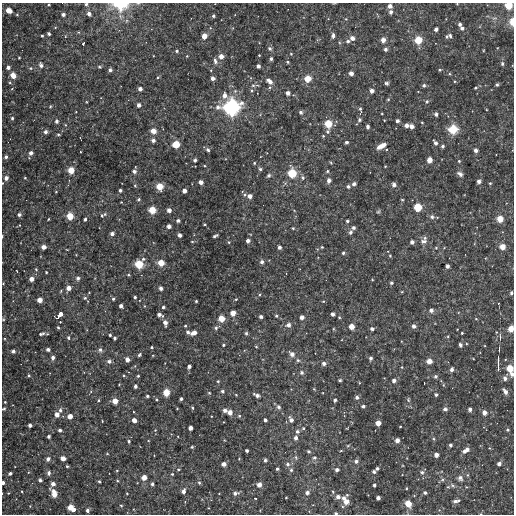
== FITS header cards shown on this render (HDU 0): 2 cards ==
NAXIS1  =                  512
NAXIS2  =                  512

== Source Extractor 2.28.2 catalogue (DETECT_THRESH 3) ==
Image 512 x 512 px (HDU 0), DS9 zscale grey, 1 PNG px = 1 image px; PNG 516 x 516 px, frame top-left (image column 1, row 512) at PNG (2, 3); no overlay
Background 3370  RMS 100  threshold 302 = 3 sigma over >= 5 px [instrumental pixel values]
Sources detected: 382; all 382 listed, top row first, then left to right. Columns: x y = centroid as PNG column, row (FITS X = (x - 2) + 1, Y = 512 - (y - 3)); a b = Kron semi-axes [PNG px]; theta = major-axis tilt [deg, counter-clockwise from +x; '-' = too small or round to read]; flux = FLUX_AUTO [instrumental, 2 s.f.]
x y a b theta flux
86 4 4 3 - 13000
457 4 2 2 - 4700
121 5 20 11 -3 170000
508 5 5 5 - 140000
390 6 4 4 - 40000
9 10 5 4 - 83000
391 12 4 4 - 23000
17 14 4 4 - 6900
63 14 3 3 - 26000
89 14 4 3 - 40000
213 16 3 3 - 13000
346 19 5 4 - 6000
512 22 9 6 -88 47000
460 24 4 3 - 22000
462 28 3 3 - 23000
436 29 4 3 - 28000
49 34 3 3 - 13000
333 35 4 3 - 29000
42 36 3 3 - 10000
204 36 4 4 - 92000
450 36 6 5 - 21000
352 38 4 4 - 42000
383 40 4 4 - 53000
418 40 6 6 - 150000
348 41 4 3 - 16000
83 44 3 2 - 12000
270 48 5 5 - 18000
386 49 4 4 - 21000
177 51 4 4 - 10000
291 54 4 4 - 7200
259 55 3 3 - 5900
187 56 3 3 - 6200
221 56 4 4 - 62000
19 58 3 2 - 7300
271 59 3 3 - 21000
215 61 8 5 -70 24000
287 62 5 3 - 9000
502 63 5 4 - 12000
41 65 5 4 - 28000
258 66 3 3 - 31000
8 67 3 3 - 32000
99 67 5 4 - 9700
30 68 5 4 - 11000
110 70 3 3 - 21000
211 70 4 4 - 6800
440 70 4 3 - 7100
351 73 4 4 - 45000
449 74 4 3 - 7100
13 75 5 4 - 81000
158 77 4 3 - 6500
213 78 4 3 - 36000
307 79 5 5 - 100000
270 81 8 5 -41 45000
455 81 3 3 - 5800
387 83 4 3 - 17000
253 85 5 4 - 11000
424 85 4 4 - 16000
497 85 3 3 - 12000
475 88 3 2 - 8800
140 89 4 3 - 38000
372 91 4 3 - 42000
288 93 4 4 - 37000
224 95 6 5 - 43000
388 99 5 4 - 8000
427 102 4 4 - 13000
242 103 7 6 - 25000
139 105 4 3 - 33000
50 106 4 3 - 7700
218 107 10 7 -1 36000
232 107 13 12 - 560000
360 110 8 3 -83 16000
301 112 4 4 - 18000
436 114 4 3 - 22000
12 118 4 3 - 10000
359 120 4 4 - 16000
384 120 3 2 - 4600
56 121 4 3 - 21000
397 121 4 3 - 24000
422 122 3 3 - 6300
328 124 5 5 - 150000
406 125 4 3 - 37000
411 126 4 4 - 53000
368 127 4 3 - 20000
453 129 7 7 - 170000
153 131 4 4 - 88000
45 132 4 4 - 25000
327 132 4 4 - 13000
58 134 4 3 - 9500
323 136 3 3 - 7000
153 140 4 4 - 27000
347 142 3 3 - 16000
435 143 5 3 - 31000
176 144 5 5 - 140000
381 146 10 5 29 57000
443 146 3 3 - 13000
208 150 5 4 - 15000
476 150 4 3 - 32000
31 153 4 3 - 33000
6 157 3 3 - 18000
195 160 3 3 - 18000
429 160 4 4 - 80000
459 161 3 3 - 7500
331 162 4 3 - 7900
254 163 3 3 - 7900
204 166 3 3 - 6000
260 169 4 4 - 11000
71 170 5 5 - 110000
134 171 5 4 - 24000
327 171 3 3 - 8200
292 173 7 6 - 190000
460 174 7 4 -33 25000
269 175 4 4 - 20000
6 178 4 3 - 34000
25 178 3 3 - 5900
303 178 5 5 - 12000
329 180 4 3 - 42000
479 181 4 3 - 31000
201 182 4 4 - 49000
2 183 3 2 - 5100
490 183 3 3 - 8000
354 184 4 3 - 27000
394 185 5 4 - 22000
135 186 5 4 - 7900
160 186 5 5 - 120000
348 187 3 3 - 21000
120 190 3 3 - 20000
184 191 4 3 - 45000
56 192 2 2 - 5000
244 195 5 4 - 11000
250 196 4 4 - 42000
138 199 5 4 - 8900
402 200 4 3 - 6500
121 202 2 2 - 4000
418 207 5 5 - 150000
152 210 5 5 - 130000
169 210 4 4 - 44000
294 210 3 3 - 5200
378 212 6 4 52 8700
19 214 3 3 - 25000
103 215 10 5 23 16000
70 216 5 5 - 120000
432 217 5 5 - 19000
48 219 3 2 - 5600
85 219 3 3 - 21000
500 219 5 4 - 110000
178 221 3 3 - 21000
347 221 3 3 - 13000
204 224 3 3 - 10000
169 226 4 3 - 37000
293 228 3 3 - 7600
353 228 4 4 - 20000
350 232 4 4 - 22000
112 234 4 3 - 32000
180 235 4 3 - 35000
2 236 3 2 - 4400
215 236 5 3 - 16000
425 238 7 5 -82 17000
192 241 4 3 - 7100
248 241 3 3 - 37000
424 241 10 6 -9 27000
229 242 4 4 - 7300
412 242 4 3 - 30000
43 247 4 4 - 47000
279 247 3 3 - 25000
322 247 3 3 - 6800
502 247 4 4 - 82000
436 248 5 4 - 8900
343 253 3 3 - 14000
390 256 3 3 - 9000
143 259 4 4 - 11000
262 262 4 3 - 27000
161 263 5 4 - 100000
139 264 6 6 - 160000
447 266 4 3 - 28000
36 269 4 3 - 7600
17 271 3 2 - 7400
46 272 3 3 - 8300
286 273 2 2 - 3900
129 275 4 3 - 7300
78 278 4 4 - 20000
31 279 4 4 - 51000
372 280 3 2 - 6500
3 283 3 3 - 4300
392 283 4 3 - 14000
69 288 4 4 - 54000
161 288 4 3 - 25000
89 292 4 2 - 4000
511 293 4 3 - 11000
135 297 3 3 - 14000
85 298 5 5 - 11000
113 299 4 3 - 11000
236 299 3 3 - 7500
40 300 4 4 - 69000
196 301 3 3 - 9300
323 301 4 2 - 5400
121 306 4 3 - 36000
163 307 3 3 - 17000
431 310 4 4 - 26000
233 313 4 4 - 78000
60 314 6 4 46 96000
333 314 3 3 - 30000
159 315 5 3 - 32000
276 316 4 3 - 9900
261 317 3 3 - 22000
302 317 4 3 - 44000
339 317 4 3 - 7400
3 319 5 3 - 6700
221 319 5 5 - 110000
476 319 4 3 - 5000
60 322 2 2 - 4500
165 323 4 4 - 46000
288 325 4 4 - 36000
185 326 3 3 - 10000
414 326 4 4 - 31000
58 327 4 3 - 7500
351 327 4 4 - 81000
216 328 7 5 27 19000
372 329 4 4 - 19000
511 329 5 4 - 95000
188 332 4 3 - 22000
194 333 6 4 21 44000
246 333 5 4 - 11000
462 333 3 3 - 7200
41 334 8 4 17 18000
110 335 3 3 - 12000
448 336 3 3 - 6000
500 337 8 2 90 8200
68 338 4 4 - 15000
114 338 3 3 - 17000
223 345 3 3 - 11000
460 345 4 3 - 14000
256 346 4 4 - 6500
151 347 3 3 - 9400
48 350 3 3 - 31000
100 350 6 5 - 18000
13 351 4 3 - 24000
292 354 5 4 - 44000
139 355 5 3 - 11000
53 357 4 3 - 37000
371 358 4 4 - 20000
127 360 4 4 - 57000
298 360 6 4 -23 12000
109 361 4 4 - 32000
429 361 4 4 - 81000
498 362 14 4 -90 19000
324 363 4 4 - 32000
189 366 4 3 - 31000
402 367 3 3 - 6300
510 368 5 5 - 130000
452 369 4 4 - 25000
498 369 4 3 - 7500
84 372 3 2 - 4600
301 372 5 5 - 17000
512 374 5 5 - 19000
28 375 4 3 - 9000
138 376 3 3 - 8500
435 376 5 4 - 13000
505 378 4 4 - 27000
340 380 3 3 - 15000
394 380 4 3 - 31000
218 381 4 4 - 7900
359 383 4 3 - 5000
424 383 3 2 - 7500
135 386 3 3 - 25000
314 389 5 3 - 6500
91 391 4 3 - 6400
223 391 5 4 - 14000
166 392 5 4 - 120000
505 392 5 3 - 36000
209 393 5 4 - 7800
436 394 3 3 - 18000
236 395 4 3 - 5300
257 395 5 3 - 35000
147 396 3 3 - 14000
357 397 3 3 - 28000
156 399 4 4 - 9300
181 399 3 3 - 15000
98 400 4 3 - 7900
335 400 4 3 - 15000
408 400 6 5 - 9700
115 401 4 4 - 83000
5 402 3 3 - 7100
363 406 4 4 - 12000
279 407 6 5 - 19000
177 408 2 2 - 6100
192 408 4 3 - 8600
4 409 4 3 - 9800
445 409 4 3 - 24000
470 409 3 3 - 31000
60 410 5 4 - 19000
225 410 4 4 - 29000
230 412 4 4 - 57000
484 412 4 4 - 60000
57 414 4 4 - 65000
70 416 4 4 - 67000
239 416 5 4 - 8000
134 420 5 5 - 29000
265 420 3 3 - 22000
291 420 5 4 - 37000
102 421 3 2 - 5500
223 422 3 2 - 4000
378 423 4 4 - 75000
30 425 3 3 - 25000
400 427 3 2 - 5900
190 428 4 4 - 56000
303 428 5 4 - 8500
60 430 3 3 - 20000
155 430 4 3 - 5400
507 430 3 3 - 12000
297 432 4 4 - 19000
49 436 3 3 - 17000
296 438 4 4 - 28000
434 439 5 3 - 7600
397 440 4 4 - 48000
129 441 4 4 - 11000
348 445 5 3 - 6800
450 445 3 3 - 24000
192 447 3 3 - 7500
466 450 7 4 34 52000
247 451 3 3 - 17000
309 451 4 4 - 11000
107 454 4 3 - 5100
436 455 4 3 - 52000
296 457 6 4 -70 12000
314 457 6 5 - 16000
63 458 4 4 - 63000
48 459 4 4 - 25000
239 459 4 3 - 5000
265 460 3 3 - 17000
356 461 4 4 - 25000
224 464 4 4 - 48000
287 464 5 4 - 23000
499 464 4 3 - 36000
67 466 3 3 - 9300
377 468 4 3 - 16000
178 469 4 4 - 8100
277 469 3 3 - 12000
117 470 4 2 - 5000
291 470 5 4 - 13000
337 470 3 3 - 28000
374 472 3 3 - 21000
422 472 5 4 - 15000
10 473 4 3 - 17000
49 473 5 4 - 18000
172 474 3 3 - 8300
467 475 5 3 - 7100
144 477 4 4 - 78000
460 478 7 7 - 23000
40 480 4 3 - 15000
442 480 6 4 19 11000
99 481 3 3 - 8700
117 481 4 3 - 6500
3 483 3 3 - 29000
199 483 5 4 - 11000
53 484 4 4 - 44000
152 484 3 3 - 15000
259 485 4 4 - 43000
374 485 3 3 - 18000
452 485 8 4 -36 15000
448 487 5 3 - 6200
22 491 3 2 - 4400
183 491 5 4 - 33000
54 493 7 4 -70 110000
127 493 3 2 - 5600
235 493 7 5 12 24000
307 493 4 4 - 30000
425 493 4 4 - 16000
347 495 5 3 - 7400
414 496 4 2 - 4900
286 497 3 2 - 4900
338 497 5 4 - 39000
255 498 3 2 - 18000
343 498 4 3 - 19000
378 498 4 3 - 32000
456 501 8 4 17 23000
346 502 5 4 - 65000
408 503 5 4 - 110000
121 505 4 3 - 6500
72 508 8 4 -37 160000
88 510 3 3 - 25000
336 513 3 3 - 13000
481 514 4 2 - 5000
At the frame edge (FLAGS 8, measured only in part): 14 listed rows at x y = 86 4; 457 4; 121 5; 508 5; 512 22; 2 183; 2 236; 3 283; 511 329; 512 374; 4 409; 3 483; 336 513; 481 514

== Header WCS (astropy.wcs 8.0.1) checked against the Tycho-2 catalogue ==
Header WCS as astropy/WCSLIB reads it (CRVAL/CRPIX/CD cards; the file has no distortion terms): RA---TAN/DEC--TAN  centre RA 14:07:09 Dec +12:16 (211.79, +12.27 deg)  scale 3.52 arcsec/px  FOV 30.0' x 30.0'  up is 0 deg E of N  parity normal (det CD < 0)
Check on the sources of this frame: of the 60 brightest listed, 9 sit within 5.1 arcsec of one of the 9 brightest Tycho-2 stars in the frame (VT <= 12.37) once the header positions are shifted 2.41 arcsec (0.98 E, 2.20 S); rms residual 1.70 arcsec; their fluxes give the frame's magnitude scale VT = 25.07 - 2.5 log10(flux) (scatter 0.13 mag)
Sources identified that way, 9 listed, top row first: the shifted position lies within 5.1 arcsec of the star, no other Tycho-2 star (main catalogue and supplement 1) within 10.2 arcsec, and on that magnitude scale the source's flux lands within +1.5 / -3 mag of the star's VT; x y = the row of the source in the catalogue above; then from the Tycho-2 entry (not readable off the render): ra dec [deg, ICRS J2000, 3 dp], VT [Tycho-2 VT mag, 2 dp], TYC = Tycho-2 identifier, HIP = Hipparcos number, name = IAU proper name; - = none
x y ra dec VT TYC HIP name
508 5 211.536 +12.519 12.37 907-965-1 - -
418 40 211.626 +12.486 12.09 904-73-1 - -
232 107 211.812 +12.420 9.57 904-103-1 - -
453 129 211.591 +12.399 11.50 904-76-1 - -
176 144 211.867 +12.384 12.31 904-62-1 - -
292 173 211.752 +12.356 11.95 904-45-1 - -
418 207 211.626 +12.323 12.26 904-7-1 - -
139 264 211.905 +12.268 11.47 904-12-1 - -
166 392 211.877 +12.142 12.37 904-293-1 - -